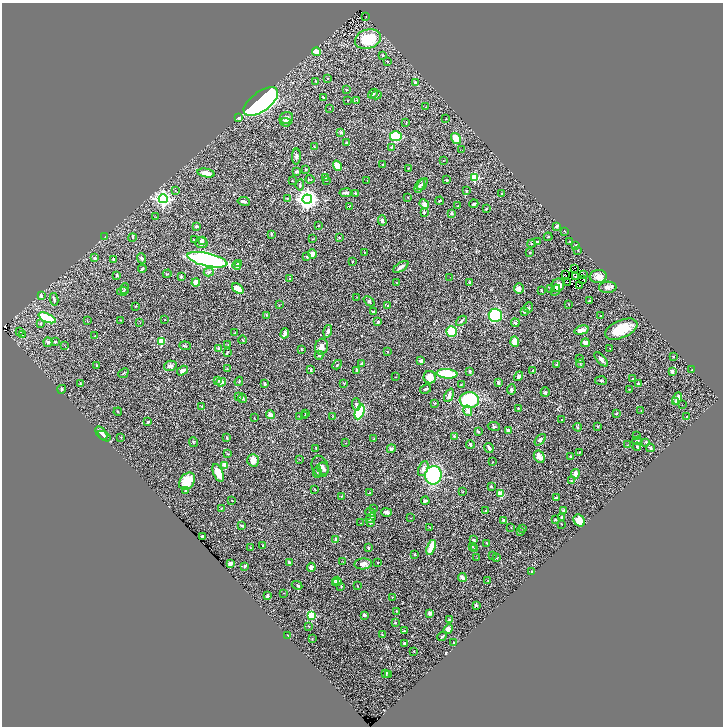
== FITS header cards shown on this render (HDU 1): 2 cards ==
NAXIS1  =                 1442
NAXIS2  =                 1448

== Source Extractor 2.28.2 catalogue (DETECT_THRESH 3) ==
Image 1442 x 1448 px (HDU 1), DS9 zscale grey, zoomed out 1/2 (1 PNG px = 2 x 2 image px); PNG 725 x 728 px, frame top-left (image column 2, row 1447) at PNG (2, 3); each listed source drawn as its Kron ellipse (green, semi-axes under 4 px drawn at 4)
Background 0.623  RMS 0.022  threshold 0.0674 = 3 sigma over >= 5 px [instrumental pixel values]
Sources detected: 391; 32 cannot appear on this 1/2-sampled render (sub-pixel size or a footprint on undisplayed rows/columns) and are neither listed nor drawn; the other 359 listed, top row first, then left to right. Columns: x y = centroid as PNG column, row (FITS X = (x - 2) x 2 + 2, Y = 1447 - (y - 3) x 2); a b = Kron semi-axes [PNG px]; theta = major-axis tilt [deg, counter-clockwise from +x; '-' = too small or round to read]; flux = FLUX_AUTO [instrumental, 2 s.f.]
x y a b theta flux
366 17 2 2 - 3.3
368 39 13 9 16 130
316 52 4 3 - 44
383 55 2 2 - 7.5
388 61 3 2 - 3.5
328 78 2 2 - 1.6
316 81 3 2 - 3
415 82 3 3 - 7.8
346 90 3 2 - 2.6
373 94 6 3 39 5.7
376 95 5 3 - 4.3
323 97 3 2 - 3.1
347 100 3 2 - 2.2
357 100 4 1 - 1.7
261 102 20 9 37 1700
426 107 2 1 - 1.2
330 109 2 1 - 1.1
239 118 4 3 - 13
286 118 7 5 26 17
446 119 2 2 - 1.3
286 122 5 4 - 13
406 122 3 2 - 2.5
341 132 2 2 - 19
396 136 6 5 - 140
456 139 6 3 -58 100
346 143 2 2 - 8.9
314 147 3 2 - 1.6
391 147 3 3 - 3.3
462 150 2 1 - 6.5
296 156 8 4 89 13
443 160 3 2 - 1.2
382 164 2 2 - 2.2
337 166 5 4 - 44
408 168 2 1 - 1.9
305 169 3 2 - 2.7
297 172 4 2 - 6.3
206 173 8 3 -11 52
475 177 3 3 - 210
326 178 3 2 - 1.8
310 179 4 2 - 2.8
367 180 2 2 - 2.4
447 180 3 2 - 7.2
292 181 2 2 - 2.4
326 181 2 1 - 1.1
422 184 7 4 54 10
300 185 6 3 83 6.6
420 186 7 3 62 8.7
175 191 3 2 - 1.5
466 191 4 2 - 3.2
345 193 6 3 7 11
355 193 2 2 - 6.9
502 194 3 3 - 3
407 197 2 2 - 1.8
287 198 4 3 - 3.2
163 199 4 4 - 1200
307 199 5 4 - 2900
244 201 6 3 -10 12
440 201 4 2 - 3.7
424 204 5 4 - 19
474 204 4 2 - 7.8
349 206 4 2 - 2.4
458 206 3 2 - 2.2
486 209 3 2 - 4.9
424 212 2 2 - 7.5
452 213 3 3 - 7.2
156 217 2 1 - 1.2
382 220 5 3 - 11
318 225 2 2 - 1.7
196 226 3 2 - 8.6
557 226 4 3 - 8.7
565 231 2 2 - 1.5
271 234 3 2 - 3.6
105 237 2 2 - 1.7
132 237 4 3 - 3.5
339 237 3 3 - 3.4
548 237 4 3 - 3.7
313 239 2 1 - 2.1
194 240 2 2 - 8.4
202 240 4 3 - 7
537 241 2 2 - 2.9
570 241 2 2 - 2.2
201 243 6 5 - 16
531 244 4 3 - 4.7
576 246 4 3 - 4.8
578 250 3 2 - 2.9
364 252 2 2 - 1.8
530 253 3 2 - 2.3
312 254 5 4 - 17
307 257 3 2 - 2.7
95 258 4 3 - 5
142 258 5 4 - 7.8
113 260 4 3 - 3.9
207 260 20 6 -13 1000
352 262 3 3 - 2.9
239 263 3 3 - 4.8
237 266 4 3 - 9.6
401 267 9 3 34 14
575 268 2 1 - 0.96
142 269 4 3 - 4.8
209 272 5 3 - 7.5
167 274 4 3 - 3.7
584 274 2 1 - 1.6
116 275 4 3 - 3.3
565 275 3 1 - 0.5
598 276 8 6 5 29
181 277 4 3 - 5.3
450 277 2 1 - 1
575 277 2 1 - 1.9
289 279 3 2 - 3.2
582 279 2 1 - 1.6
196 282 4 4 - 43
469 282 4 3 - 3.5
568 282 3 1 - 1.6
397 283 3 2 - 1.8
558 285 7 6 - 37
579 286 2 1 - 3.2
608 287 9 5 2 15
125 289 5 2 - 4.3
238 289 6 4 -39 60
519 289 5 4 - 14
550 289 4 2 - 3.3
556 290 6 3 62 6.1
123 291 5 2 - 2.9
542 291 3 3 - 2.6
41 296 3 2 - 6.1
357 297 3 2 - 1.6
54 299 6 2 -78 6.3
369 301 6 3 -40 6.6
590 301 3 2 - 3.2
569 304 2 2 - 1.6
279 305 2 2 - 1.5
136 306 3 2 - 2.3
388 306 3 3 - 4.4
529 307 5 3 - 4.7
373 312 4 2 - 4.3
524 312 4 3 - 4.6
267 315 3 3 - 2.6
495 315 6 6 - 230
600 316 2 2 - 3.2
47 318 9 3 -24 240
121 320 3 2 - 1.6
165 320 2 2 - 1.6
87 321 3 2 - 1.9
461 321 6 3 41 4.8
140 322 2 2 - 1.6
378 322 3 2 - 6
515 323 4 3 - 6.8
40 324 3 3 - 3.3
621 329 17 8 24 120
582 330 7 4 16 30
328 331 6 3 74 12
20 332 2 1 - 1.2
451 332 5 5 - 92
235 333 2 2 - 2
285 333 5 4 - 14
23 335 2 1 - 300
95 336 2 2 - 2.5
243 340 4 2 - 2.1
48 342 5 4 - 6
55 342 3 3 - 6.8
161 342 3 3 - 79
515 342 5 4 - 47
585 343 4 4 - 22
64 345 2 2 - 1.6
228 345 2 2 - 1.8
185 346 6 2 -5 2.9
322 347 8 6 78 27
610 348 2 1 - 1.5
219 349 3 3 - 16
301 349 3 2 - 4.3
387 352 2 2 - 2.3
227 353 4 2 - 4.8
319 355 4 4 - 6.8
673 357 2 2 - 3.9
580 359 3 2 - 2.9
601 359 9 3 -49 14
421 361 3 2 - 11
580 363 4 2 - 3.6
362 364 3 3 - 16
556 364 4 3 - 3.9
337 365 5 2 - 4.2
97 366 3 2 - 7.7
170 366 6 5 - 15
227 369 3 2 - 1.9
311 370 4 2 - 3.4
357 370 4 3 - 8.3
533 370 4 2 - 3.8
692 370 2 2 - 1.7
182 371 6 4 32 14
470 371 3 2 - 7.5
672 371 3 3 - 16
123 373 5 2 - 3.8
447 374 10 4 -5 180
519 376 5 4 - 12
396 377 2 1 - 1.2
430 377 6 6 - 49
633 379 3 2 - 3.3
218 380 4 3 - 5.5
239 381 4 2 - 3.2
601 381 6 2 -5 4.4
221 382 5 3 - 18
498 382 4 3 - 8.5
80 383 4 2 - 2.8
344 383 3 3 - 2.9
265 384 3 2 - 7.3
461 384 3 2 - 2.2
638 384 3 3 - 10
62 389 4 3 - 5.1
425 389 6 2 29 5.6
511 389 5 2 - 9.9
629 389 2 1 - 2.1
545 392 5 4 - 6.6
449 395 7 3 64 19
238 396 2 2 - 1.9
242 398 4 3 - 6
677 398 6 3 66 29
469 400 10 8 3 340
675 402 4 2 - 5
435 403 3 2 - 3
356 404 6 3 -87 12
682 405 2 1 - 23
202 407 3 3 - 3.4
518 408 2 2 - 3.3
468 411 5 4 - 17
641 411 2 2 - 1.7
118 412 4 2 - 3
360 412 8 4 67 300
305 413 3 2 - 2.1
616 413 3 3 - 3
270 415 5 3 - 25
300 416 3 3 - 4.6
305 416 3 2 - 2.4
333 416 3 2 - 2
687 417 2 2 - 2.6
254 418 2 2 - 1.7
562 420 3 2 - 3.3
148 422 3 2 - 4.6
494 426 6 3 -9 5.8
597 426 2 2 - 3.6
578 427 4 3 - 4.6
508 431 3 3 - 20
478 432 3 3 - 2.6
101 433 7 5 -54 15
104 436 7 4 -33 8.2
454 436 3 3 - 7.1
637 436 2 2 - 1.4
121 437 3 3 - 2.4
227 437 3 2 - 2.8
374 439 3 2 - 5.7
540 440 7 4 47 15
637 441 5 2 - 3.7
193 442 5 2 - 3.7
646 442 3 3 - 6.4
346 443 2 1 - 1
470 444 4 3 - 5.7
627 445 3 2 - 2.1
637 447 4 3 - 4
316 448 2 2 - 2.7
489 448 5 2 - 13
650 448 4 3 - 7.8
391 449 4 4 - 7.2
579 452 3 2 - 2.6
228 454 3 2 - 2
539 457 7 5 -61 23
570 457 3 2 - 6.4
299 459 3 2 - 1.8
253 460 6 5 - 28
493 462 2 2 - 1.4
225 465 3 3 - 73
320 466 11 8 -69 22
423 468 8 4 67 20
323 469 6 5 - 13
317 472 6 3 80 6
218 473 9 4 -68 62
575 474 4 3 - 39
433 475 9 8 - 370
187 481 9 7 52 88
571 481 4 2 - 2.1
491 486 3 2 - 5.8
315 489 3 2 - 2.9
185 491 3 2 - 3.1
462 491 2 2 - 1.8
370 493 3 2 - 3.6
500 494 4 3 - 96
341 496 4 3 - 3.9
556 498 3 2 - 11
232 500 2 2 - 2.4
425 501 4 3 - 5.2
221 508 3 2 - 2.6
373 509 2 2 - 2.5
564 510 4 3 - 11
486 511 3 3 - 5
386 512 5 3 - 16
371 513 5 4 - 6.4
371 518 5 3 - 15
410 518 2 2 - 1.4
562 518 2 2 - 25
555 519 3 2 - 5
504 520 3 2 - 9.7
579 520 6 5 - 38
360 523 2 2 - 1.5
370 523 3 3 - 4.4
561 524 3 2 - 1.7
242 525 3 2 - 6.8
430 527 2 2 - 2.2
511 527 3 2 - 1.8
523 528 2 2 - 1.8
520 532 4 3 - 3.2
202 536 2 2 - 10
336 539 3 2 - 14
474 540 3 2 - 5.5
487 543 4 2 - 3.8
263 546 2 2 - 5.2
473 546 3 2 - 2
431 547 8 3 71 82
250 548 3 2 - 1.7
368 548 4 2 - 5.2
474 548 3 2 - 2
415 554 3 2 - 3.2
493 555 3 2 - 1.3
477 558 2 2 - 1.6
496 558 3 2 - 2.4
343 562 2 2 - 1.4
378 562 2 1 - 2.8
289 563 3 3 - 9.1
230 564 3 3 - 13
363 564 9 5 5 19
245 566 3 2 - 5.6
311 567 5 3 - 18
532 572 3 3 - 6.7
462 578 4 3 - 18
337 581 4 3 - 10
488 581 3 2 - 1.5
335 582 3 2 - 3.4
297 585 5 3 - 4.5
341 586 3 2 - 2.6
357 586 2 1 - 2.1
284 593 2 2 - 1.8
267 596 4 2 - 6
392 597 3 2 - 1.5
476 605 3 2 - 7
397 611 3 2 - 2.4
430 613 3 2 - 25
311 615 3 3 - 190
365 615 3 3 - 7.9
450 620 4 3 - 14
395 623 2 2 - 5
309 626 2 2 - 1.5
448 629 5 4 - 15
404 631 2 2 - 5.8
288 635 3 1 - 2.4
382 635 4 2 - 2.3
442 636 5 2 - 5
312 639 2 1 - 1.8
404 643 3 3 - 8.9
454 643 3 2 - 5.9
414 651 3 2 - 1.9
386 673 3 2 - 7.6
389 675 3 2 - 2.7
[32 sub-pixel or undisplayed-footprint detections neither listed nor drawn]